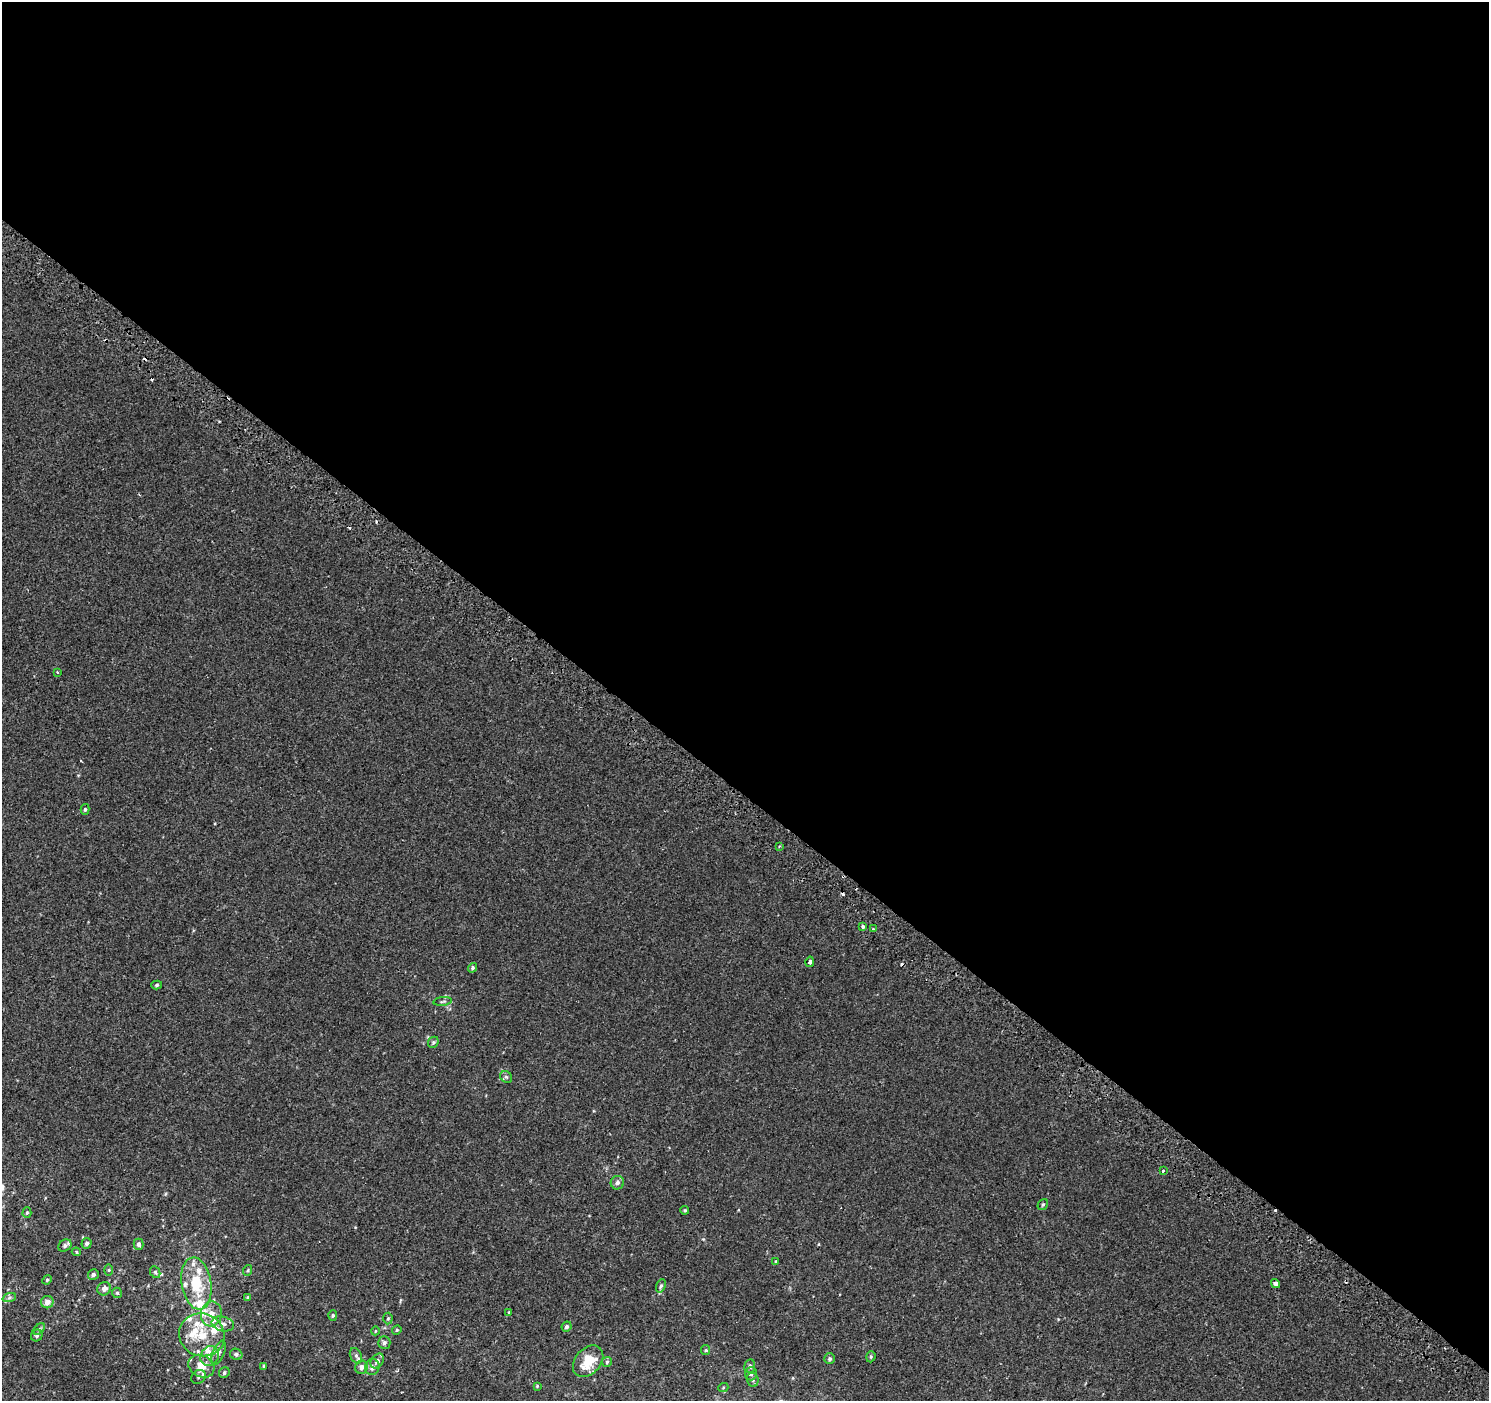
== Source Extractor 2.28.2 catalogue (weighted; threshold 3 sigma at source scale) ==
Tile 3 of 4 x 4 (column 3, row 1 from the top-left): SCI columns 3049-4535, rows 4499-5897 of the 6086 x 6113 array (HDU 1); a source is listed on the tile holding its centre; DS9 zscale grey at full resolution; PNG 1491 x 1403 px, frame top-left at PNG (2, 2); each listed source drawn as its Kron ellipse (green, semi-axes under 4 px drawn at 4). Shown black and unused: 57% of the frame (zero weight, under 2 of 3 exposures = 3% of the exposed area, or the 3 px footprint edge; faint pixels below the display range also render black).
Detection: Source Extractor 2.28.2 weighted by HDU 2 'WHT'; one run over the whole footprint, this tile lists its part. Background 3.13e-04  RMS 0.0027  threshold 0.0122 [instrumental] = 3 sigma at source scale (4.5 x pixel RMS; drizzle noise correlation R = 1.50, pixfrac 1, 0.0396/0.0396 arcsec/px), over >= 5 px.
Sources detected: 89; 9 cosmic-ray / hot-pixel residue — neither listed nor drawn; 13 inside a brighter listed object's ellipse — not listed separately; the other 67 listed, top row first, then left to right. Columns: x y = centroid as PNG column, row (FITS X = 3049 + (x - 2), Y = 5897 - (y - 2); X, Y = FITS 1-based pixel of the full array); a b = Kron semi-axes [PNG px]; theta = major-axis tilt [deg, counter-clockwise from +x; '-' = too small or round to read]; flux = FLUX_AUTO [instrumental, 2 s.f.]
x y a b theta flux
57 672 3 2 - 0.2
85 809 5 4 - 0.37
779 846 3 3 - 0.33
863 927 3 3 - 2.9
873 929 4 3 - 0.29
810 962 5 4 - 0.59
472 968 5 4 - 0.4
157 985 5 4 - 0.37
443 1001 9 3 6 0.34
433 1042 6 5 - 0.41
506 1077 6 5 - 0.44
1163 1171 3 3 - 0.6
617 1183 7 6 - 0.87
1043 1204 6 4 54 0.32
685 1210 4 3 - 0.34
27 1213 5 4 - 0.32
86 1243 5 5 - 0.61
139 1244 5 5 - 0.71
65 1246 7 5 35 0.72
76 1252 4 4 - 0.28
776 1261 3 3 - 0.31
109 1270 5 3 - 0.27
248 1270 5 3 - 0.23
155 1272 6 5 - 0.41
93 1274 5 5 - 0.7
47 1280 5 4 - 0.35
196 1284 26 14 -81 9.9
1276 1284 5 4 - 1.5
661 1286 7 4 69 0.57
104 1289 7 6 - 1.2
117 1293 5 5 - 0.39
9 1298 7 4 19 0.48
248 1298 4 3 - 0.45
47 1302 6 6 - 1.4
509 1313 3 3 - 0.99
211 1314 12 10 78 2.9
333 1315 5 4 - 0.34
388 1318 6 4 88 0.36
223 1324 11 7 -14 1.3
567 1327 5 5 - 0.59
39 1329 7 4 45 0.4
397 1330 5 4 - 0.34
375 1331 4 3 - 0.18
37 1335 6 5 - 0.49
202 1335 23 21 -22 8.2
384 1343 6 6 - 0.65
706 1350 5 4 - 0.31
219 1353 13 5 67 1.1
236 1354 6 5 - 0.64
210 1356 10 9 - 1.6
356 1356 8 5 -64 0.77
871 1357 6 4 71 0.32
830 1359 5 5 - 0.52
377 1361 8 6 52 0.84
588 1361 18 12 48 6.3
607 1362 5 5 - 0.37
201 1366 13 10 -28 3.6
264 1366 3 3 - 0.3
750 1366 7 5 78 0.64
361 1367 7 6 - 1.1
372 1367 8 7 - 1
224 1373 6 5 - 0.52
751 1374 7 6 - 0.68
198 1377 8 6 42 0.68
753 1380 7 5 -69 0.66
537 1386 4 4 - 0.22
723 1388 5 3 - 0.22
Overlapping masked pixels (flux is a lower limit): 1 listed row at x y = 196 1284